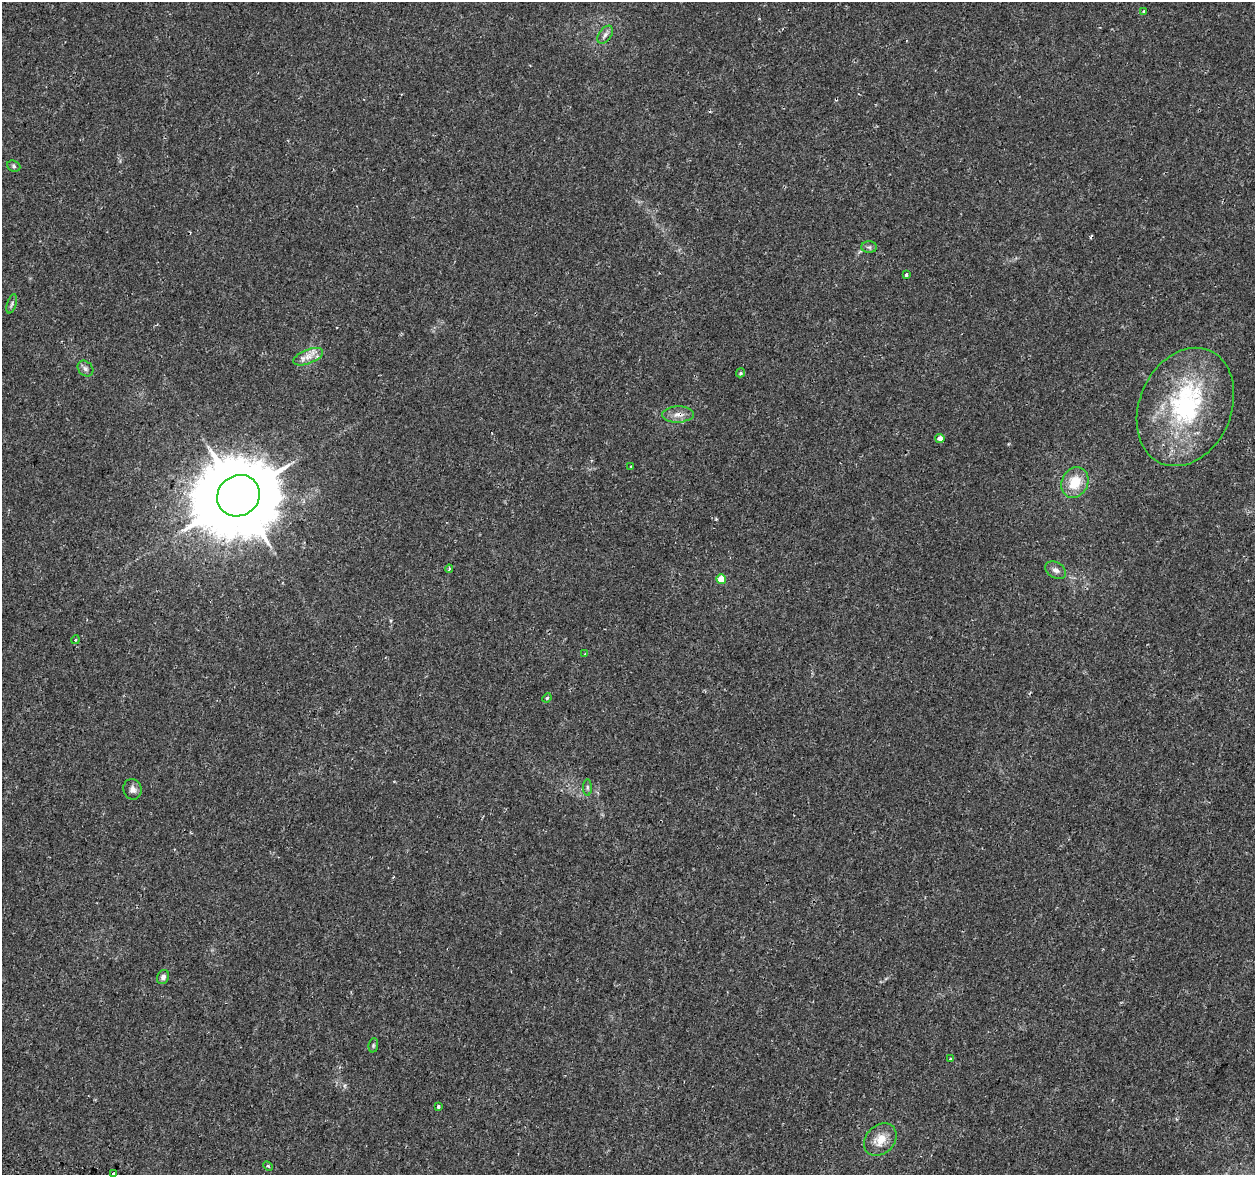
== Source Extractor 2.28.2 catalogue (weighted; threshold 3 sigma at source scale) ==
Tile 7 of 4 x 4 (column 3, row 2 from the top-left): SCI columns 2548-3800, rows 2674-3846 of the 5090 x 5287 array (HDU 1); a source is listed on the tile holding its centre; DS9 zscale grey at full resolution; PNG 1257 x 1177 px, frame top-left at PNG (2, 2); each listed source drawn as its Kron ellipse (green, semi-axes under 4 px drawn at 4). Shown black and unused: <1% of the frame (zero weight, under 2 of 3 exposures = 3% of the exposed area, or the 3 px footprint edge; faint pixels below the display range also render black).
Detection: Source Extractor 2.28.2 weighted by HDU 2 'WHT'; one run over the whole footprint, this tile lists its part. Background 0.00707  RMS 0.0022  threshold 0.0101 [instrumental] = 3 sigma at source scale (4.5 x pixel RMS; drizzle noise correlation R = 1.50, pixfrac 1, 0.0396/0.0396 arcsec/px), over >= 5 px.
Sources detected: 32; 1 cosmic-ray / hot-pixel residue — neither listed nor drawn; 1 inside a brighter listed object's ellipse — not listed separately; the other 30 listed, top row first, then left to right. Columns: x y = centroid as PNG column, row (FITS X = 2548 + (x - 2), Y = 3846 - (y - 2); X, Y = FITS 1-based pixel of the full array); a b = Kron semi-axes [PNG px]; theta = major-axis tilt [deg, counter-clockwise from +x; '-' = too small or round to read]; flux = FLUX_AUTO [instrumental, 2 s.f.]
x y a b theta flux
1143 11 3 3 - 0.37
605 35 10 6 54 0.83
14 166 7 5 -24 0.38
869 247 8 5 -2 0.48
906 275 3 3 - 0.9
12 304 10 4 72 0.51
308 357 16 7 21 2
85 369 9 7 -45 0.73
740 373 5 4 - 0.38
1185 407 61 46 66 33
678 414 16 8 4 1.7
940 438 4 4 - 1.4
631 466 3 2 - 0.19
1075 482 16 13 63 5.3
238 496 22 20 35 2700
449 569 4 2 - 0.29
1056 570 11 7 -31 0.95
721 579 5 5 - 5.4
75 640 4 3 - 0.21
585 654 3 3 - 0.2
547 698 5 4 - 0.25
587 787 8 4 -89 0.41
132 789 10 9 - 1.1
163 977 7 6 - 0.86
373 1045 7 5 83 0.35
951 1059 3 3 - 0.57
438 1106 3 3 - 1.1
880 1140 18 14 45 3.5
268 1166 5 3 - 0.27
113 1174 3 3 - 1.3
Overlapping masked pixels (flux is a lower limit): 1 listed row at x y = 678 414
Isophote crosses this tile's border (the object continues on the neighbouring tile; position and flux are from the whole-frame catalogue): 1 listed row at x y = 113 1174